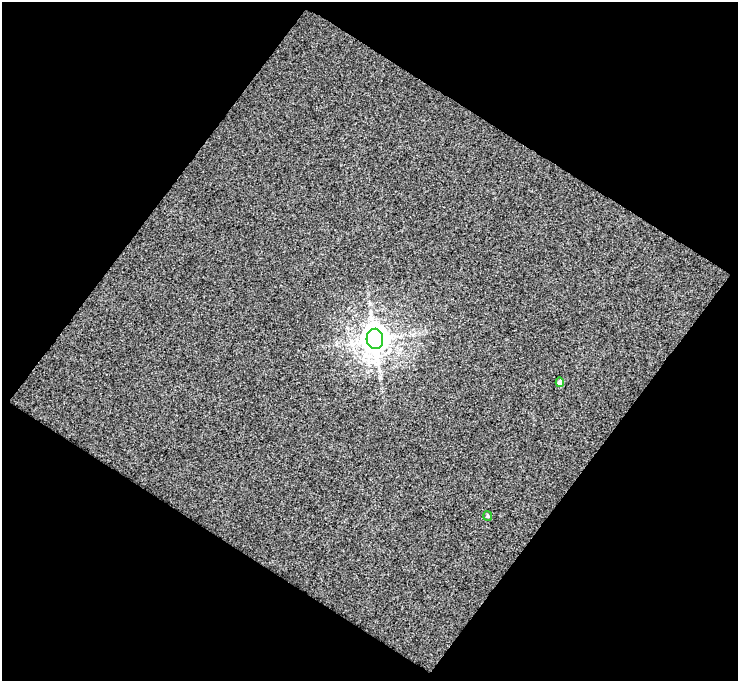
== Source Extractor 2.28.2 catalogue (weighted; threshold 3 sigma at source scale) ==
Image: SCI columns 3-738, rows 31-709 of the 739 x 745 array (HDU 1 of 3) = the unmasked area's bounding box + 8 px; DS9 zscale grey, full resolution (1 PNG px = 1 image px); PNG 740 x 683 px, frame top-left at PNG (2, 2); each listed source drawn as its Kron ellipse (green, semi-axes under 4 px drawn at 4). Shown black and unused: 50% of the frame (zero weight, under 3 of 4 exposures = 3% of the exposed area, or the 3 px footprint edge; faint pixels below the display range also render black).
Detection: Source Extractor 2.28.2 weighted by HDU 2 'WHT'. Background 0.00507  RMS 0.41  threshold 1.85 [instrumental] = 3 sigma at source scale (4.5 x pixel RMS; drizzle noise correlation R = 1.50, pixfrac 1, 0.0396/0.0396 arcsec/px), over >= 5 px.
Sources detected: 3; all 3 listed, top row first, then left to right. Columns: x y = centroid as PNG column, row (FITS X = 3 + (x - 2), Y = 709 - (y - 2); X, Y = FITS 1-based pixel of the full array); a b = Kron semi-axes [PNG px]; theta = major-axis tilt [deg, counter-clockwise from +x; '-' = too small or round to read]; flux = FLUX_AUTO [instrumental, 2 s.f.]
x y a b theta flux
375 339 10 8 -84 69000
560 382 5 4 - 170
488 516 5 4 - 50